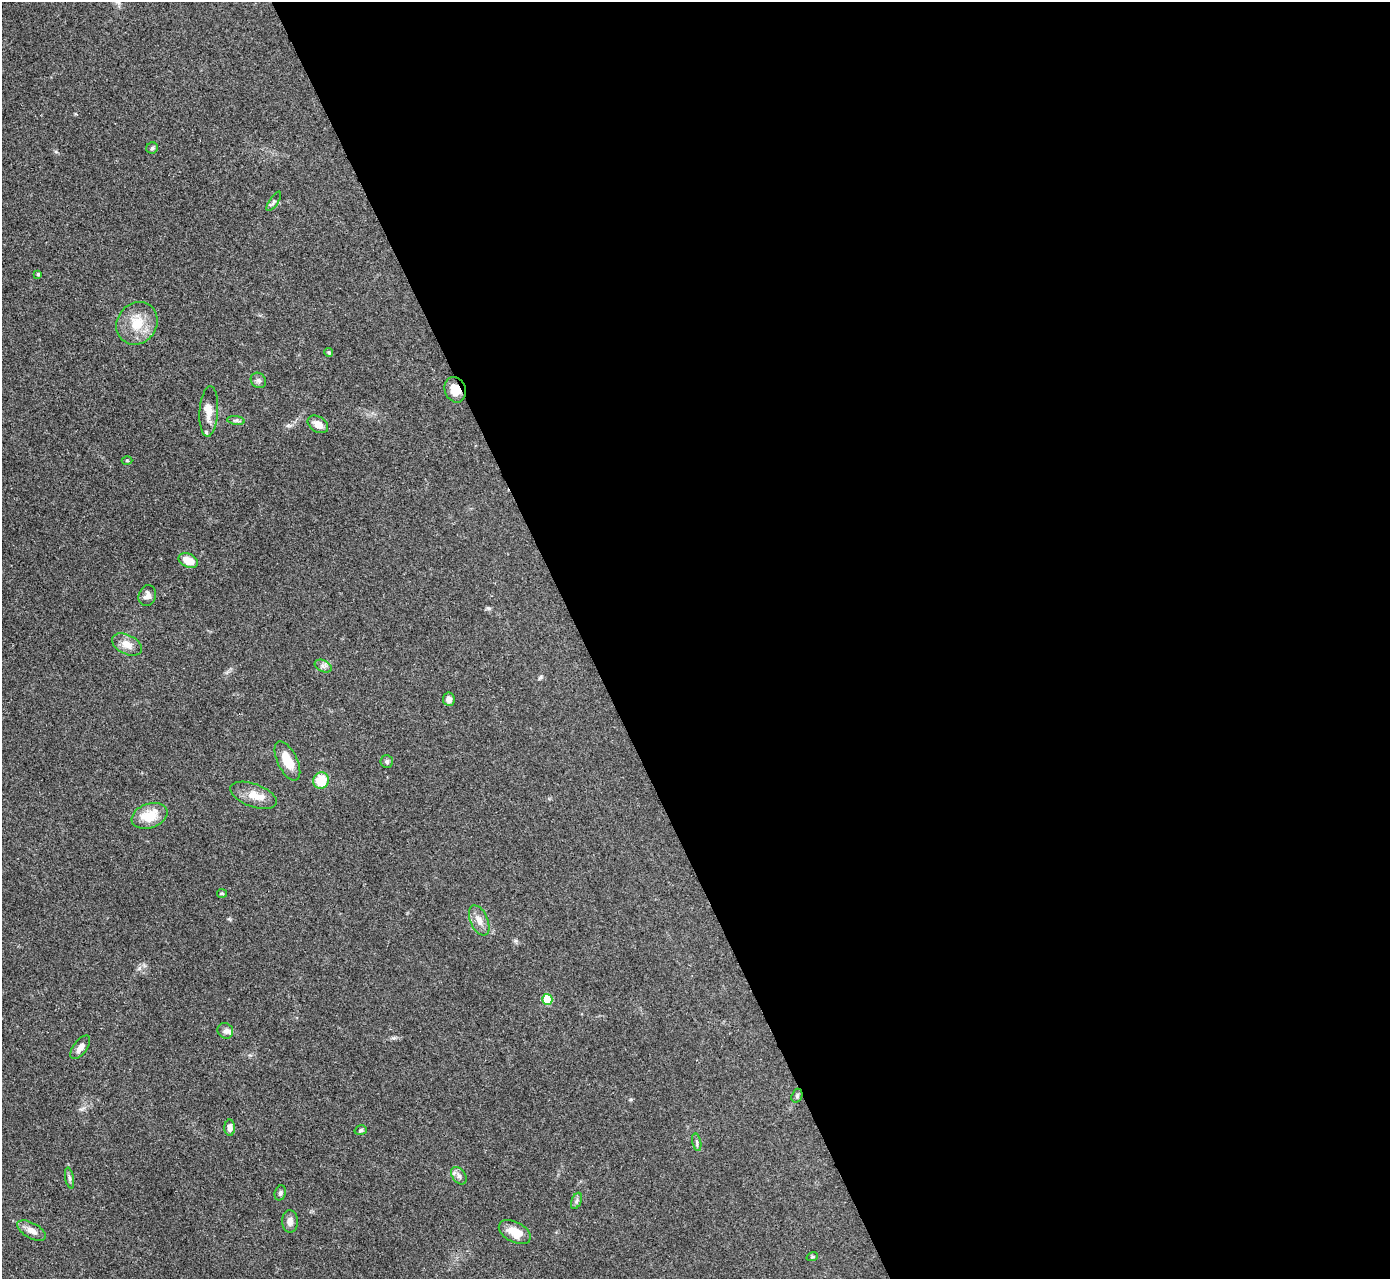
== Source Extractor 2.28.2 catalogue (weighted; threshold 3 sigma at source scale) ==
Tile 8 of 4 x 4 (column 4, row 2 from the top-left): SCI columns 4167-5554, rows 2707-3983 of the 5555 x 5545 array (HDU 1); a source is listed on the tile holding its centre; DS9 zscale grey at full resolution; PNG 1392 x 1281 px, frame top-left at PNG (2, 2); each listed source drawn as its Kron ellipse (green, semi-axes under 4 px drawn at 4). Shown black and unused: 58% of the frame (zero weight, under 3 of 4 exposures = <1% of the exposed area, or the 3 px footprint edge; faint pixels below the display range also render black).
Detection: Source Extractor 2.28.2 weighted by HDU 2 'WHT'; one run over the whole footprint, this tile lists its part. Background 0.07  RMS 0.0052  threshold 0.0235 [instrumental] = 3 sigma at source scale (4.5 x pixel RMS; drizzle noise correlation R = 1.50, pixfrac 1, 0.05/0.05 arcsec/px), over >= 5 px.
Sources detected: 41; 3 inside a brighter listed object's ellipse — not listed separately; the other 38 listed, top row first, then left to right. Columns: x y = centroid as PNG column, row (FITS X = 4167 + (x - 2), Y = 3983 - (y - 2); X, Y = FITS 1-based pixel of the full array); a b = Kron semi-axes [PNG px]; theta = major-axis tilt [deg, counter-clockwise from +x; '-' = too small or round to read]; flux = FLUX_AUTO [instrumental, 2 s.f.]
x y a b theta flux
152 148 6 5 - 0.89
274 201 11 4 57 1.2
38 274 4 3 - 0.91
137 323 22 19 52 13
329 352 4 4 - 0.95
258 380 8 7 - 1.7
455 390 13 10 -67 6.9
209 411 25 9 86 5.4
236 420 9 4 -8 1.1
318 424 11 7 -32 4.4
127 460 5 3 - 0.48
188 561 10 6 -26 7
147 596 10 8 70 2.8
127 644 16 9 -26 5.8
323 666 9 5 -25 1.8
449 699 7 6 - 2.6
287 761 21 10 -64 10
387 762 6 6 - 1.1
321 780 8 8 - 13
253 795 24 11 -20 7.8
149 816 18 12 19 12
222 893 5 4 - 0.56
479 920 16 8 -66 4.3
547 999 5 5 - 17
225 1031 8 7 - 2
80 1047 14 6 53 3.3
797 1096 7 5 71 0.92
230 1128 8 5 89 2.6
361 1130 6 4 17 0.84
697 1142 9 3 -77 0.97
459 1176 10 6 -53 1.9
69 1178 10 4 -79 1.2
280 1193 7 5 72 1.4
576 1201 9 5 68 1.2
290 1221 11 8 90 2.9
31 1231 16 7 -30 4.1
515 1232 17 10 -28 8.8
812 1257 6 3 18 0.66
Overlapping masked pixels (flux is a lower limit): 1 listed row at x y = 455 390